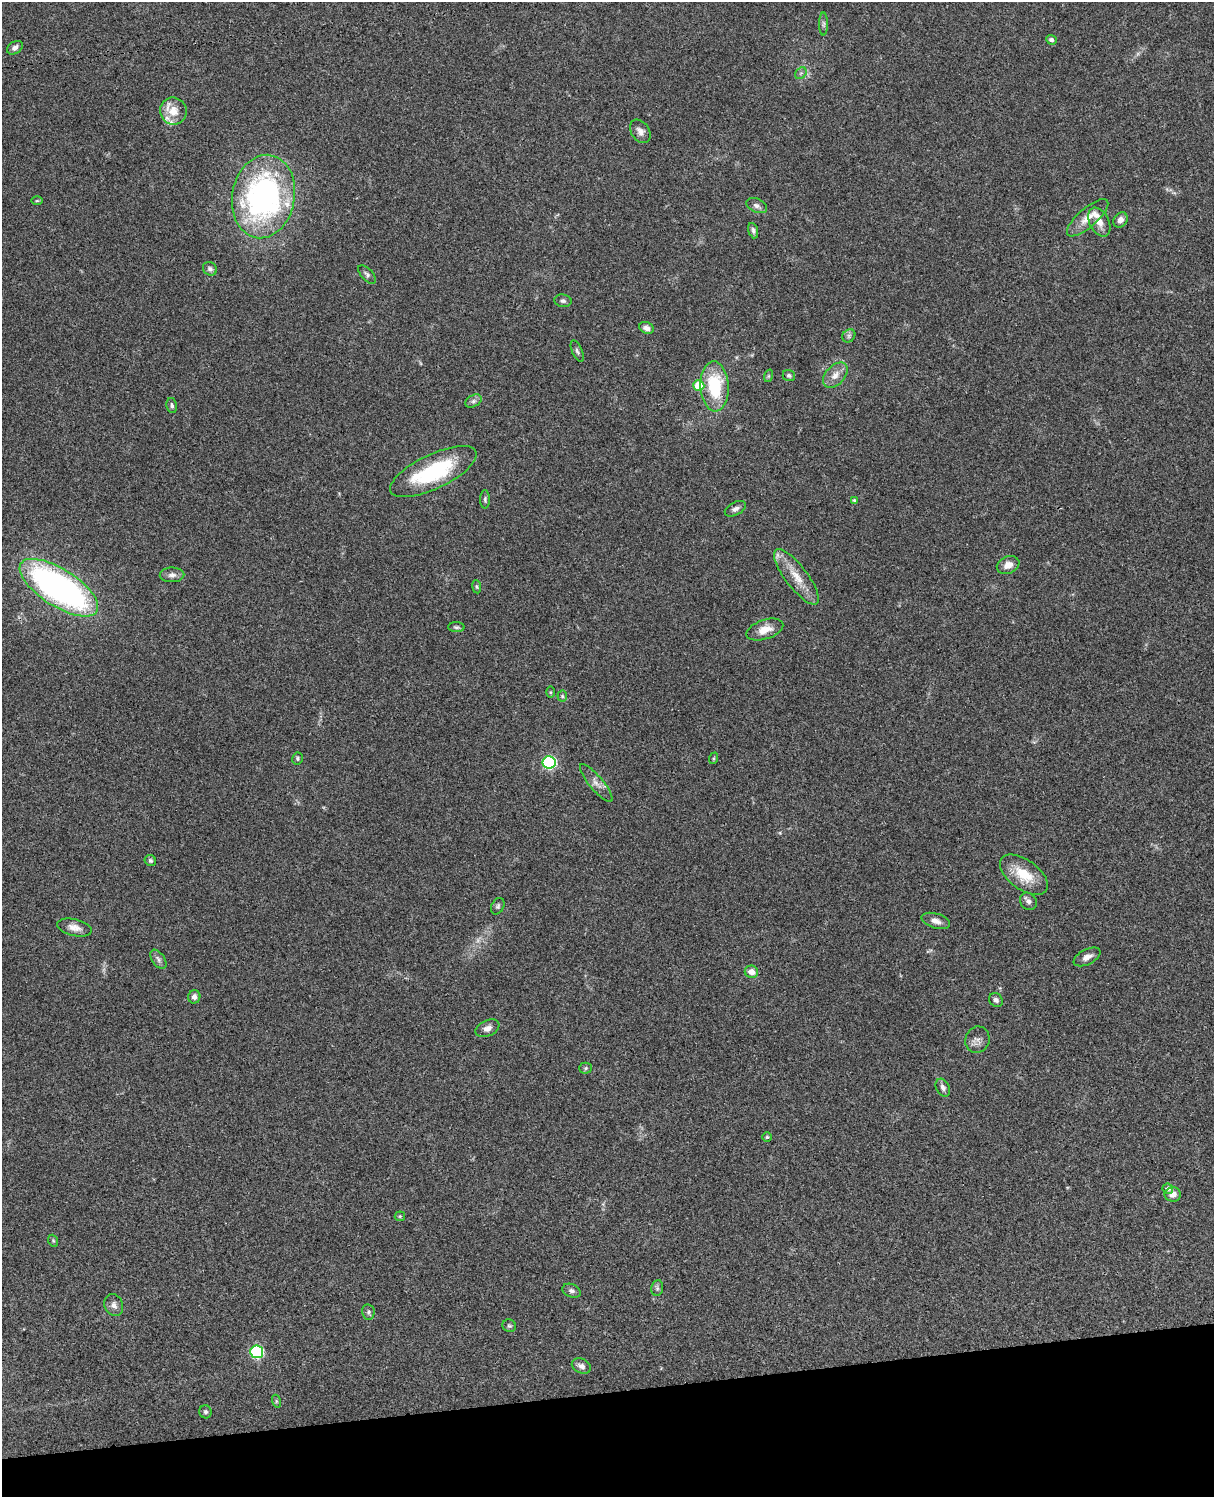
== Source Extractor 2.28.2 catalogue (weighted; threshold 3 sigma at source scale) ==
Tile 10 of 4 x 3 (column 2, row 3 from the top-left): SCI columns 1333-2544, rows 279-1773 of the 5087 x 4929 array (HDU 1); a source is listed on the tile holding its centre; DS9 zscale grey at full resolution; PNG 1216 x 1499 px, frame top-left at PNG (2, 2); each listed source drawn as its Kron ellipse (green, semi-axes under 4 px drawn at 4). Shown black and unused: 7% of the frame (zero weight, under 3 of 4 exposures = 6% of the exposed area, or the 3 px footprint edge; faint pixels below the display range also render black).
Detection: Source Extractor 2.28.2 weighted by HDU 2 'WHT'; one run over the whole footprint, this tile lists its part. Background 0.0756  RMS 0.0057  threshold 0.0257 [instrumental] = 3 sigma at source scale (4.5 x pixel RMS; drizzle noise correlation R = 1.50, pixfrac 1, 0.05/0.05 arcsec/px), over >= 5 px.
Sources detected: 77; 1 too faint to see at this stretch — neither listed nor drawn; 4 inside a brighter listed object's ellipse — not listed separately; the other 72 listed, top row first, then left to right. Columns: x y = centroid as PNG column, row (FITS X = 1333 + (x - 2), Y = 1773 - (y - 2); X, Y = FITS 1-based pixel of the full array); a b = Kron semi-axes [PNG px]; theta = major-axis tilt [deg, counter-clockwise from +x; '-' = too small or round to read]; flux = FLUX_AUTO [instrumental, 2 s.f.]
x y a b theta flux
823 24 11 4 90 1.3
1051 40 5 4 - 1.5
15 48 9 6 32 2.2
801 73 6 5 - 1.2
173 111 13 13 - 8.4
640 131 13 9 -56 3.1
263 196 42 31 80 150
37 201 6 4 1 0.61
757 206 11 7 -24 2.3
1088 218 26 9 41 7.1
1120 220 8 6 54 2.9
1099 222 15 9 -63 5.3
753 231 8 4 -73 1.4
210 269 7 6 - 1.7
367 275 11 5 -48 1.5
563 301 8 6 -8 1.5
646 328 8 5 -24 2.5
849 336 7 6 - 1.4
577 351 11 5 -66 1.5
789 375 6 5 - 1
835 375 15 9 47 5.1
768 376 6 4 71 0.79
699 386 5 5 - 14
715 386 25 14 -87 30
473 401 9 5 27 1.6
172 406 8 5 -77 1.3
433 472 47 17 25 47
485 499 9 5 -90 1.2
854 500 4 4 - 0.72
735 509 11 6 28 2.3
1008 565 12 8 23 4.6
172 575 12 7 1 2.5
796 577 34 11 -53 11
477 587 6 4 -83 0.8
59 588 45 18 -32 200
456 627 8 5 -1 1.2
765 630 19 9 19 7
550 692 5 3 - 0.59
562 696 5 5 - 0.84
297 758 6 5 - 0.93
714 758 6 4 71 0.68
549 762 6 6 - 70
596 783 24 7 -50 3.9
150 861 6 5 - 1.1
1024 875 27 15 -35 15
1028 901 9 8 - 2
498 906 9 6 63 1.2
936 921 15 7 -17 3.2
74 928 18 8 -13 4.4
1087 957 14 7 27 3.7
158 959 11 6 -54 2
751 972 6 6 - 4
194 997 6 6 - 2.5
996 1000 7 6 - 1.8
487 1028 12 8 24 3.1
977 1040 13 12 - 3.2
586 1068 6 5 - 0.94
943 1088 9 6 -62 1.9
767 1137 4 4 - 0.84
1168 1189 5 5 - 1.8
1173 1194 8 7 - 3.6
400 1216 5 5 - 0.68
53 1241 6 4 -69 0.7
657 1288 8 6 80 1.3
572 1291 9 6 -22 1.8
114 1305 11 9 -67 2.8
368 1312 8 6 -81 1.4
509 1326 7 6 - 1
257 1352 6 6 - 72
581 1366 10 7 -23 2.6
276 1401 6 4 -72 0.79
205 1412 6 6 - 1.3